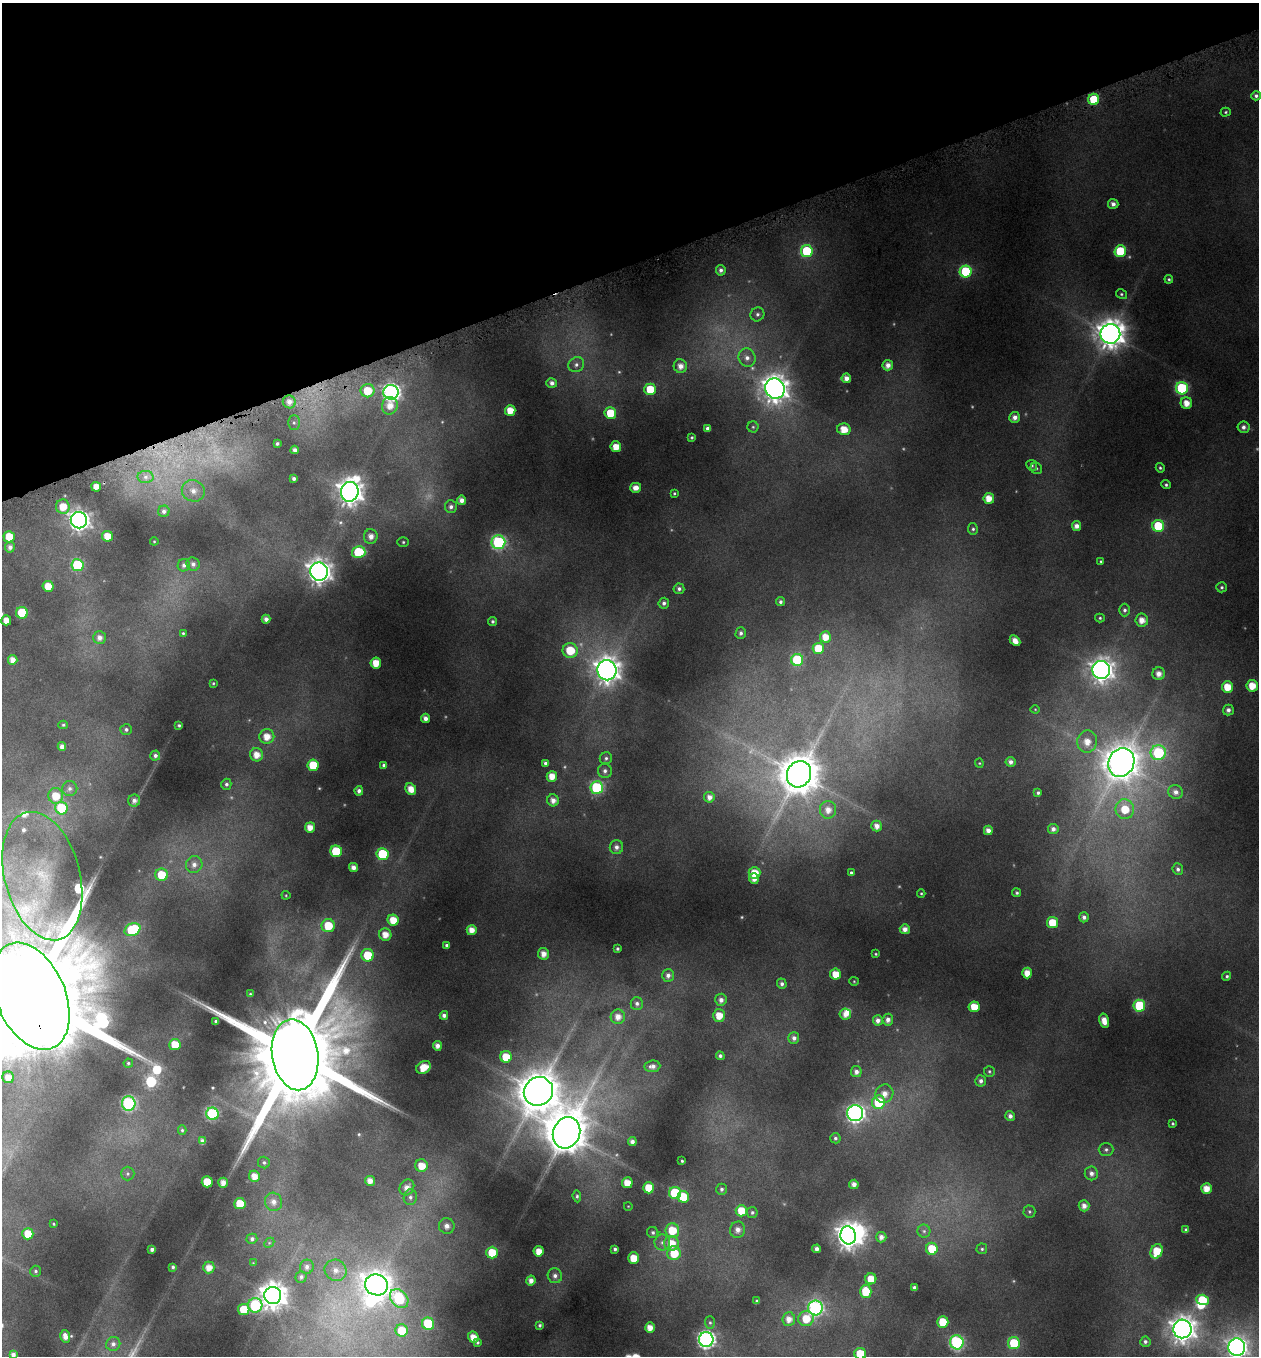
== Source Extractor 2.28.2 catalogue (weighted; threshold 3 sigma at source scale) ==
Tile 3 of 4 x 4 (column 3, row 1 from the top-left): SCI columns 2655-3911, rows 4067-5420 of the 5245 x 5459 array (HDU 1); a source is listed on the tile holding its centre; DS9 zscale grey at full resolution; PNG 1261 x 1358 px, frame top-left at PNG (2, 3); each listed source drawn as its Kron ellipse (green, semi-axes under 4 px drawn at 4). Shown black and unused: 19% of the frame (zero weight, under 4 of 8 exposures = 2% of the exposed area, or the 3 px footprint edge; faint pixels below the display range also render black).
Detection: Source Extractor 2.28.2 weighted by HDU 2 'WHT'; one run over the whole footprint, this tile lists its part. Background 0.0962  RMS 0.0097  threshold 0.0396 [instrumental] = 3 sigma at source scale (4.09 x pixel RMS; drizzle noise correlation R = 1.36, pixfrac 0.8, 0.0396/0.0396 arcsec/px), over >= 5 px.
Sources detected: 326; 17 too faint to see at this stretch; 3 inside a brighter object's white glare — neither listed nor drawn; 3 inside a brighter listed object's ellipse — not listed separately; the other 303 listed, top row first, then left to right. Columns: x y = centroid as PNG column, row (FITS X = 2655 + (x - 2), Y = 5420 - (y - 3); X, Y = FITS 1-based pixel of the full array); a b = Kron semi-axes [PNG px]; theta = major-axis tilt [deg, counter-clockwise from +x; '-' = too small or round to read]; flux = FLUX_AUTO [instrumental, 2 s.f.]
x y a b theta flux
1256 96 5 4 - 2.9
1094 99 5 5 - 28
1226 112 5 4 - 1.3
1113 204 5 5 - 4.3
807 251 6 6 - 61
1120 251 6 6 - 50
721 270 5 5 - 3.1
966 271 6 6 - 61
1169 279 4 4 - 1.4
1121 294 6 4 -32 1.5
757 314 7 6 - 3
1110 334 10 10 - 1400
747 358 9 8 - 6.4
576 365 8 7 - 3.9
888 365 5 5 - 6.4
680 366 7 6 - 7.3
846 378 5 4 - 6.2
552 383 5 5 - 4.3
1182 388 6 6 - 90
650 389 6 5 - 26
775 389 10 9 - 1100
367 391 7 6 - 24
391 392 7 7 - 320
289 402 6 6 - 6.3
1186 403 6 5 - 11
390 406 9 8 - 10
510 410 5 5 - 14
610 413 6 5 - 25
1015 417 5 5 - 5.3
294 423 7 6 - 2.2
753 427 5 5 - 1.5
1243 427 6 6 - 3.8
707 428 4 4 - 2.9
844 429 7 6 - 15
692 437 3 3 - 1.2
277 444 3 3 - 1.9
616 447 5 5 - 14
295 450 4 4 - 3.8
1032 465 5 5 - 1.9
1036 468 6 5 - 1.8
1160 468 5 4 - 1.5
145 477 8 6 -2 2.8
294 479 4 3 - 2.6
1166 485 5 4 - 1.8
96 487 5 4 - 10
636 488 5 5 - 7.2
193 491 12 10 -23 9.5
350 492 10 9 - 1000
674 493 4 3 - 1.1
989 498 5 5 - 12
462 500 5 4 - 6.2
63 507 7 7 - 17
451 507 6 6 - 3.7
164 511 6 5 - 3.4
79 520 8 8 - 570
1076 526 5 4 - 5.4
1158 526 6 6 - 42
973 529 6 5 - 1.9
107 536 5 5 - 14
371 536 7 7 - 7.1
9 537 5 5 - 18
154 541 4 4 - 0.91
403 542 6 5 - 1.5
498 542 7 7 - 160
10 547 5 5 - 3.9
359 552 7 6 - 56
1101 561 3 3 - 1
193 564 7 6 - 3.6
77 565 6 6 - 69
184 565 6 6 - 3.5
319 572 9 8 - 810
48 586 5 5 - 17
1222 587 5 5 - 1.9
679 589 5 5 - 2.9
780 602 4 4 - 2.4
664 603 5 5 - 3
1125 610 6 5 - 2.6
22 613 6 6 - 48
1100 618 5 4 - 1.4
266 619 4 4 - 4.4
6 620 5 5 - 10
1142 620 6 6 - 9.6
493 621 4 4 - 2.1
183 633 3 3 - 1
741 633 6 5 - 2.9
825 637 6 5 - 13
100 638 6 6 - 5.1
1015 641 6 4 -44 8.2
818 648 5 5 - 26
570 650 7 7 - 26
13 660 5 4 - 7.4
797 660 6 6 - 52
376 663 5 5 - 15
607 670 10 9 - 970
1101 670 9 9 - 770
1159 674 6 6 - 7.2
213 683 3 3 - 1
1252 686 6 5 - 15
1227 687 6 5 - 17
1035 709 4 4 - 0.78
1228 710 5 5 - 3.9
425 718 4 4 - 5.2
63 725 5 4 - 1.3
179 725 3 3 - 1.4
126 729 6 5 - 2.4
267 737 7 7 - 12
1087 742 11 10 - 14
62 746 4 4 - 4
1158 753 8 7 - 94
256 755 7 6 - 10
155 756 5 5 - 2.9
606 758 6 6 - 2.3
1011 762 5 5 - 4.2
1121 762 15 12 63 2100
545 763 4 4 - 2.6
979 763 4 4 - 0.93
313 765 6 5 - 29
384 765 4 3 - 2.1
605 771 7 7 - 3.6
799 774 13 12 - 3000
552 776 5 5 - 12
226 784 5 5 - 2.4
597 787 6 6 - 96
70 789 7 7 - 3.8
411 789 6 5 - 12
359 791 5 4 - 3.9
1176 792 7 6 - 4.8
1038 793 3 3 - 1.8
56 796 8 7 - 18
709 797 5 5 - 5.7
553 800 6 6 - 6.5
134 801 6 6 - 3.8
61 808 6 6 - 50
1125 809 10 9 - 23
828 810 9 8 - 8.3
877 826 5 5 - 6.7
310 827 5 5 - 9.8
1053 829 5 5 - 4.4
988 830 4 4 - 6.6
616 847 7 6 - 4.4
336 851 6 6 - 46
383 854 6 6 - 55
194 865 8 8 - 5.6
353 867 4 4 - 6.3
1178 869 6 5 - 2.6
755 873 6 5 - 15
851 873 3 3 - 1.5
162 875 6 6 - 23
42 876 65 37 -75 140
754 879 5 5 - 8
921 893 4 3 - 1.1
1017 893 5 4 - 1.7
286 895 4 4 - 0.96
1084 917 5 4 - 3.5
393 920 6 5 - 17
1052 923 5 5 - 25
328 926 6 6 - 26
905 929 5 5 - 6.4
133 930 8 6 26 62
472 930 5 5 - 10
385 934 6 6 - 11
447 945 3 3 - 2.1
617 949 3 3 - 1.5
543 954 5 5 - 8
876 954 4 3 - 0.99
368 955 6 6 - 28
1027 973 5 5 - 11
835 974 5 5 - 15
668 975 6 6 - 4.2
1227 976 5 4 - 1.6
854 981 4 4 - 0.97
782 984 5 4 - 2.7
250 994 3 3 - 1
31 996 56 34 -67 50000
721 1000 6 5 - 4.8
637 1004 6 6 - 2.9
1139 1006 6 6 - 58
974 1007 5 5 - 19
845 1014 6 5 - 7.4
444 1015 4 4 - 4
719 1015 6 6 - 14
618 1017 7 7 - 8.2
878 1020 5 5 - 5
888 1020 6 5 - 4.9
216 1021 3 3 - 2.1
1104 1021 7 5 -77 11
794 1038 6 5 - 3.9
175 1044 5 5 - 17
437 1046 5 4 - 5.9
295 1055 35 23 -81 29000
720 1056 4 4 - 2.5
506 1057 6 5 - 21
128 1063 4 4 - 1.4
652 1066 8 5 6 4.6
424 1067 8 6 34 17
989 1071 5 5 - 1.5
856 1072 5 5 - 4.4
8 1077 6 6 - 9.2
981 1081 5 5 - 3.3
538 1091 15 14 - 3000
884 1094 9 8 - 9
879 1102 7 6 - 45
129 1103 7 6 - 170
855 1113 8 8 - 350
212 1114 6 6 - 110
1010 1116 5 4 - 4.3
1173 1123 4 4 - 1.4
182 1130 5 4 - 1.3
566 1133 16 13 66 3400
835 1138 5 5 - 1.9
202 1141 4 4 - 3.5
632 1142 4 4 - 4.1
1106 1149 7 6 - 2.5
682 1161 3 3 - 1.2
264 1163 6 5 - 1.9
421 1166 6 6 - 14
1091 1173 7 6 - 4.4
128 1174 7 7 - 2.6
254 1176 6 5 - 9.9
370 1181 5 5 - 7.2
207 1182 5 5 - 25
223 1183 5 4 - 7.1
627 1183 5 5 - 13
854 1184 4 4 - 5.5
407 1187 8 7 - 7.6
649 1188 5 5 - 23
1206 1188 5 5 - 12
721 1189 5 5 - 2.3
675 1193 6 6 - 58
577 1196 6 4 -85 1.6
410 1197 8 6 78 3.4
683 1197 6 6 - 27
273 1202 9 8 - 6.5
240 1204 5 5 - 23
628 1206 4 3 - 0.59
1084 1206 5 5 - 5.9
741 1211 5 5 - 23
752 1212 5 5 - 2
1029 1212 6 6 - 1.7
53 1224 3 2 - 0.93
447 1226 8 7 - 6.2
672 1230 7 7 - 25
738 1230 8 7 - 6.1
1186 1230 4 4 - 1.8
924 1231 6 6 - 2.5
653 1232 6 5 - 2
28 1234 5 5 - 18
848 1235 9 7 -76 900
881 1237 5 5 - 5.4
252 1239 5 5 - 2.5
662 1242 8 8 - 3.8
269 1243 6 4 45 1.2
671 1243 7 7 - 20
152 1249 4 4 - 3.4
615 1249 4 3 - 2.1
817 1249 4 4 - 4.4
932 1249 6 6 - 26
982 1249 5 5 - 1.7
539 1251 5 5 - 12
1157 1251 7 5 66 25
492 1253 6 5 - 28
674 1253 7 6 - 25
634 1258 5 5 - 18
253 1263 4 4 - 0.63
173 1267 4 4 - 2.1
209 1267 6 6 - 10
307 1267 7 7 - 4.1
336 1270 11 10 - 9.9
36 1271 5 5 - 1.7
555 1276 7 7 - 4.1
301 1277 6 5 - 2.7
871 1279 5 5 - 17
531 1280 5 4 - 6.4
376 1285 11 10 - 1100
914 1287 3 3 - 2.1
866 1291 7 5 -87 24
273 1295 8 8 - 1300
399 1298 10 8 -47 68
1202 1300 6 5 - 26
757 1301 3 3 - 1.2
255 1305 7 7 - 82
815 1308 7 7 - 200
244 1310 5 5 - 26
789 1319 7 6 - 7.8
806 1319 8 7 - 20
943 1322 6 5 - 27
710 1323 6 5 - 1.5
428 1324 6 6 - 52
540 1325 3 3 - 1.5
650 1328 5 5 - 9.1
1182 1329 9 9 - 1000
402 1331 6 6 - 26
65 1336 6 5 - 6.5
473 1337 5 5 - 11
706 1339 7 7 - 320
477 1342 4 3 - 1.6
957 1342 7 6 - 140
1145 1342 5 5 - 2.5
1014 1343 6 6 - 45
113 1344 7 7 - 4.3
1237 1347 8 8 - 520
860 1354 6 6 - 27
13 1355 4 4 - 3.8
Overlapping masked pixels (flux is a lower limit): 1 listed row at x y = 31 996
Isophote crosses this tile's border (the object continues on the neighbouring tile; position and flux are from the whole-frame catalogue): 4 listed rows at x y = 31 996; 1237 1347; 860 1354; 13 1355